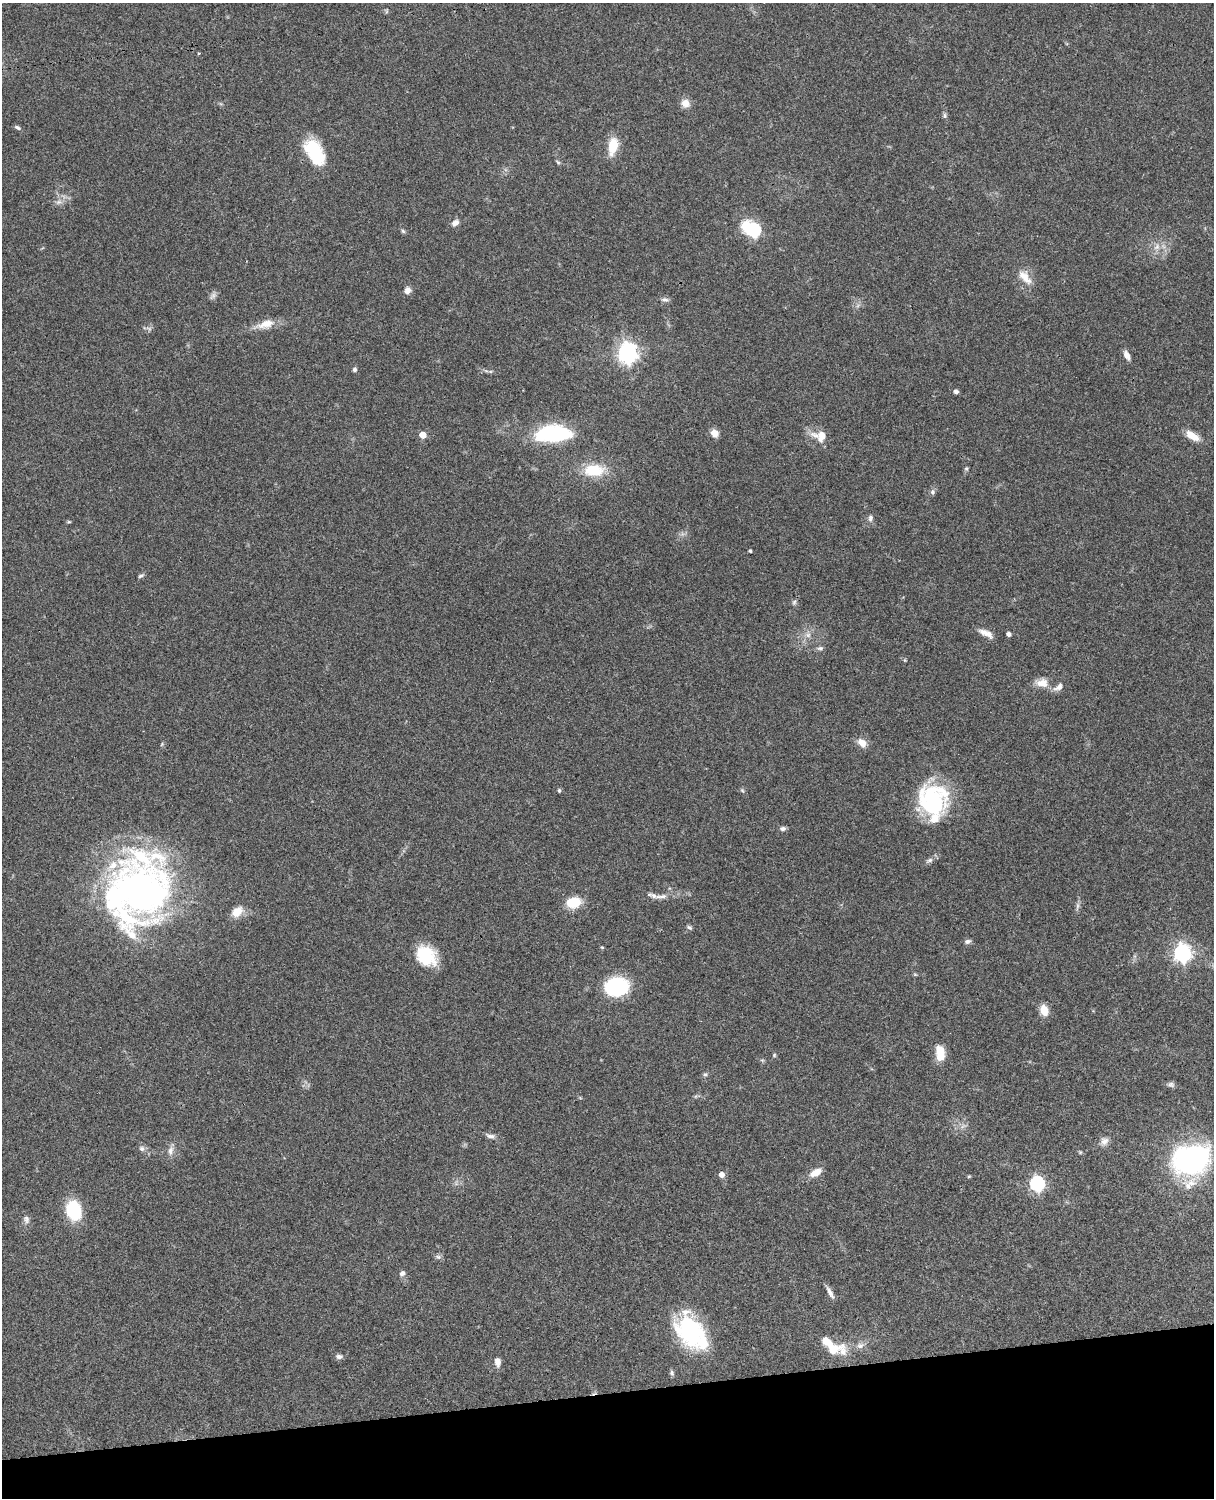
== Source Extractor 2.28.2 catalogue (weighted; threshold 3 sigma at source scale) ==
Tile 10 of 4 x 3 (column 2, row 3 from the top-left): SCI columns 1334-2545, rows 277-1772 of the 5087 x 4927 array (HDU 1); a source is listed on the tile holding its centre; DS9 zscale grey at full resolution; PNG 1216 x 1500 px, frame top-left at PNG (2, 3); no overlay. Shown black and unused: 7% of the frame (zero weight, under 3 of 4 exposures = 6% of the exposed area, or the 3 px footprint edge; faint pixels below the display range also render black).
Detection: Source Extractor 2.28.2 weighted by HDU 2 'WHT'; one run over the whole footprint, this tile lists its part. Background 0.079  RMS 0.0058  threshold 0.0262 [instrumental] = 3 sigma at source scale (4.5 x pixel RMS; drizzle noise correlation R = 1.50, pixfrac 1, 0.05/0.05 arcsec/px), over >= 5 px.
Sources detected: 93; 1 too faint to see at this stretch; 1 inside a brighter object's white glare — not listed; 6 inside a brighter listed object's ellipse — not listed separately; the other 85 listed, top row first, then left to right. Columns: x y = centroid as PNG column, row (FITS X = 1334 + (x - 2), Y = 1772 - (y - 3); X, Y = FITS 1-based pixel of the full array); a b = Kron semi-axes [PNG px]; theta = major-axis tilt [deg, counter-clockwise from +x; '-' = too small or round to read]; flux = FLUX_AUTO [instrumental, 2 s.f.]
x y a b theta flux
198 53 4 3 - 0.59
685 103 11 10 - 4.8
945 116 8 5 -85 1.3
17 127 8 5 -27 1.4
613 145 19 11 81 12
315 152 29 16 -59 30
558 162 6 5 - 0.94
59 202 10 6 16 2.6
455 223 9 7 41 3
754 230 6 6 - 88
403 231 5 5 - 0.98
1157 247 10 8 37 3.6
1025 277 24 11 -52 8.1
407 290 8 7 - 3.1
213 296 12 7 55 2
665 300 10 6 -5 1.8
265 324 29 10 17 8.7
627 353 8 7 - 330
1127 355 11 6 -61 3.7
355 369 5 5 - 1.4
956 391 5 4 - 1.9
714 433 9 8 - 4.6
553 434 35 16 3 58
422 435 5 5 - 8.6
821 436 16 12 75 7.3
1192 436 18 8 -31 7.6
966 468 6 5 - 0.92
594 470 30 16 2 18
932 492 8 6 83 1.6
870 518 10 6 83 2.1
69 522 6 3 0 0.63
750 551 3 3 - 0.92
141 576 8 4 31 1.2
794 602 9 5 69 1.4
986 633 19 7 -26 4.7
1009 634 4 4 - 2.2
808 635 9 8 - 3
820 648 10 6 7 1.5
905 660 6 4 -90 0.61
1042 683 17 11 -2 6.5
1059 687 13 7 33 3.5
862 743 13 9 -39 5.3
559 790 6 4 -75 0.86
742 790 7 4 -58 0.93
933 800 35 33 -76 61
783 829 7 5 0 1.7
929 860 11 6 29 2.1
138 891 80 61 68 260
661 896 20 6 4 4.1
573 902 11 8 6 21
1077 906 13 4 84 1.8
237 912 14 10 40 7.9
689 927 7 5 -31 1.2
967 941 9 6 18 1.6
1182 953 7 7 - 220
426 956 23 18 -43 25
915 974 6 4 -1 0.73
617 987 17 13 10 64
1044 1010 9 7 -74 10
940 1053 15 9 -85 12
774 1055 5 5 - 0.74
705 1074 6 5 - 1.1
1171 1084 10 7 -12 1.8
696 1096 6 4 71 0.82
491 1136 14 6 -12 2.5
1104 1141 12 10 61 3.6
142 1149 9 7 -44 1.9
170 1151 14 7 82 3.4
1080 1152 6 4 -45 0.72
1191 1160 33 26 13 140
816 1172 14 8 29 6.6
721 1175 5 5 - 3.8
969 1176 5 4 - 0.59
1037 1183 7 6 - 120
73 1210 13 10 -76 48
26 1219 12 8 -80 2.5
438 1257 9 5 -21 1.4
402 1273 7 6 - 2
830 1292 16 5 -61 2.9
691 1332 40 27 -57 60
860 1345 10 8 15 3
843 1351 26 16 -61 9.7
339 1356 9 6 -1 1.9
497 1362 10 6 -82 3.8
672 1373 7 6 - 1.3